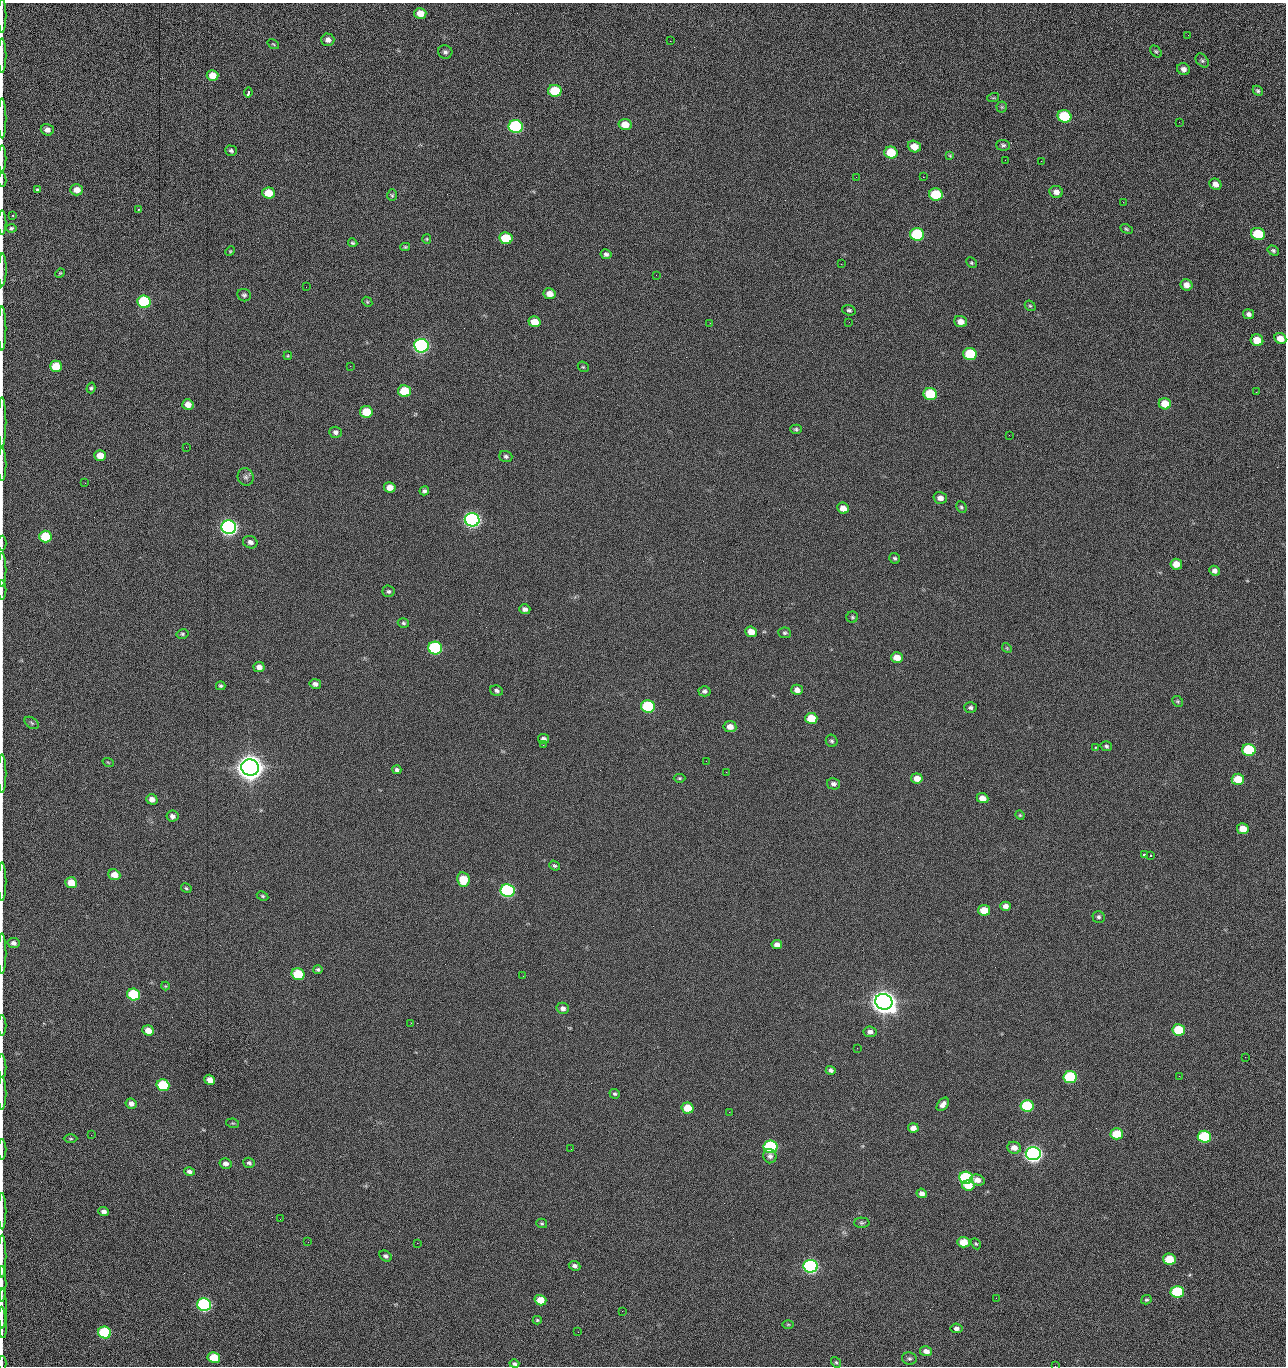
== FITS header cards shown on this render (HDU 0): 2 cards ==
NAXIS1  =                 1284 /fastest changing axis
NAXIS2  =                 1364 /next to fastest changing axis

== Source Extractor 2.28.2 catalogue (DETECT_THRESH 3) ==
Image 1284 x 1364 px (HDU 0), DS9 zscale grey, 1 PNG px = 1 image px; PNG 1288 x 1368 px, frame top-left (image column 1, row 1364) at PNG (2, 3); each listed source drawn as its Kron ellipse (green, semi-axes under 4 px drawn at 4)
Background 151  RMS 15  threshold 45.1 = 3 sigma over >= 5 px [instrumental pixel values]
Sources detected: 255; all 255 listed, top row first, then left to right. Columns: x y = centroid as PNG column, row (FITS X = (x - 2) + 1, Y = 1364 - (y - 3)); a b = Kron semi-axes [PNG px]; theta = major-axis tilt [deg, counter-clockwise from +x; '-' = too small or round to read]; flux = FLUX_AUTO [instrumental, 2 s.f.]
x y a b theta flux
420 13 6 5 - 1.2e+04
2 16 17 2 90 3.2e+03
1188 35 2 2 - 9.5e+02
328 40 6 6 - 4.7e+03
670 41 2 2 - 1.5e+03
273 44 6 3 -35 9.6e+02
1156 51 7 5 -47 1.6e+03
445 52 7 6 - 2.9e+03
2 55 17 2 90 3.7e+03
1202 61 8 5 -48 2.1e+03
1183 69 6 6 - 4.5e+03
212 75 6 5 - 1.3e+04
555 91 7 6 - 4.1e+04
1258 91 5 4 - 1.9e+03
248 92 5 3 - 3.1e+03
993 98 6 3 18 1.3e+03
1002 107 5 5 - 1.4e+03
1065 116 7 6 - 5.9e+04
2 118 20 2 90 3.6e+03
1179 122 2 2 - 8.0e+02
625 124 6 5 - 1.4e+04
516 126 7 6 - 1.6e+05
47 130 6 5 - 4.9e+03
1003 145 7 5 -2 2.1e+03
914 146 6 5 - 1.2e+04
231 151 6 5 - 2.1e+03
891 152 6 6 - 2.8e+04
950 156 4 3 - 1.1e+03
2 158 13 2 90 2.5e+03
1005 160 3 2 - 9.0e+02
1041 161 3 2 - 1.2e+03
856 177 2 2 - 1.5e+03
923 177 2 2 - 2.0e+04
2 180 7 2 90 1.1e+03
1215 184 6 5 - 6.1e+03
37 190 3 3 - 4.5e+03
76 190 6 5 - 9.9e+03
1056 192 7 6 - 5.8e+03
268 193 6 5 - 1.9e+04
936 194 7 6 - 5.0e+04
392 195 6 5 - 1.5e+03
1123 202 2 2 - 6.5e+02
138 209 4 3 - 6.7e+02
12 215 3 2 - 9.3e+02
2 222 12 2 90 2.4e+03
11 228 5 4 - 1.8e+03
1126 229 6 4 -27 1.5e+03
917 234 7 6 - 1.0e+05
1258 234 7 6 - 4.2e+04
506 238 6 6 - 3.9e+04
427 239 5 4 - 1.1e+03
353 243 5 3 - 1.3e+03
405 247 5 4 - 1.3e+03
1273 250 6 4 -32 1.8e+03
230 251 5 4 - 1.1e+03
606 254 6 5 - 2.6e+03
971 263 6 4 -45 1.4e+03
841 264 2 2 - 1.9e+04
2 270 16 2 89 3.4e+03
60 273 5 4 - 1.0e+03
656 275 2 2 - 3.9e+02
1186 285 6 5 - 7.3e+03
306 287 2 2 - 4.1e+02
549 294 6 5 - 9.2e+03
244 295 7 6 - 2.1e+03
144 302 7 6 - 9.8e+04
367 302 5 4 - 1.3e+03
1030 306 6 5 - 1.4e+03
849 310 7 5 -17 2.2e+03
1249 314 5 5 - 3.5e+03
961 321 6 5 - 7.5e+03
534 322 6 5 - 1.5e+04
849 322 2 2 - 4.4e+02
710 323 2 2 - 2.4e+03
2 329 22 2 90 3.8e+03
1280 338 6 5 - 1.0e+04
1257 340 6 5 - 1.6e+04
421 346 7 6 - 2.9e+05
970 354 7 6 - 5.6e+04
288 356 4 3 - 9.7e+02
56 366 6 5 - 2.4e+04
350 366 2 2 - 1.7e+03
583 367 6 5 - 1.3e+03
91 388 5 4 - 1.6e+03
405 391 6 6 - 3.6e+04
1256 392 3 2 - 1.0e+03
930 394 7 6 - 5.8e+04
188 404 5 5 - 8.2e+03
1165 404 6 5 - 1.8e+04
366 412 6 5 - 2.8e+04
2 422 25 2 90 4.6e+03
796 429 6 4 -1 1.7e+03
335 432 6 5 - 3.5e+03
1009 435 2 2 - 8.0e+02
186 447 2 2 - 2.0e+03
100 455 6 5 - 1.2e+04
506 456 6 5 - 2.5e+03
2 464 17 2 90 2.9e+03
246 477 9 8 - 3.4e+03
85 483 2 2 - 7.1e+02
390 487 6 5 - 9.5e+03
424 491 5 4 - 2.3e+03
940 498 7 5 -15 5.8e+03
961 507 6 5 - 1.7e+03
843 508 6 5 - 8.4e+03
472 520 7 6 - 5.0e+05
229 527 7 6 - 5.3e+05
45 536 6 6 - 4.0e+04
250 542 7 6 - 4.3e+03
2 543 7 2 90 1.2e+03
895 558 6 5 - 2.0e+03
1176 564 6 5 - 1.3e+04
2 570 17 2 90 3.0e+03
1214 571 5 5 - 3.7e+03
2 590 10 2 90 1.8e+03
389 591 6 6 - 2.2e+03
525 609 5 5 - 4.2e+03
852 617 6 5 - 1.6e+03
403 623 6 5 - 1.9e+03
751 632 6 5 - 1.0e+04
785 633 6 5 - 2.0e+03
182 634 6 5 - 1.6e+03
435 648 7 6 - 1.6e+05
1007 648 5 4 - 1.2e+03
897 658 6 5 - 1.3e+04
259 667 5 5 - 6.8e+03
315 684 6 5 - 4.1e+03
221 686 5 4 - 1.6e+03
797 690 6 5 - 6.1e+03
497 691 6 5 - 2.5e+03
705 691 6 5 - 2.6e+03
1178 701 6 5 - 1.4e+03
648 706 7 6 - 9.1e+04
970 708 6 5 - 2.5e+03
811 718 6 5 - 2.7e+04
32 723 8 5 -36 1.9e+03
730 727 6 5 - 7.5e+03
543 739 5 5 - 4.2e+03
832 741 6 5 - 2.1e+03
543 745 2 2 - 2.4e+03
1106 746 6 5 - 1.8e+03
1095 747 3 2 - 9.7e+02
1249 750 6 6 - 7.5e+04
706 761 2 2 - 1.5e+03
108 762 5 3 - 9.1e+02
250 767 9 8 - 2.1e+06
397 770 4 4 - 2.3e+03
726 772 2 2 - 1.8e+03
2 773 19 2 90 3.4e+03
679 778 6 4 0 1.3e+03
917 778 6 5 - 9.8e+03
1238 779 6 5 - 2.4e+04
833 784 7 5 -13 3.3e+03
982 798 6 5 - 7.6e+03
152 799 6 5 - 6.7e+03
1020 815 5 4 - 1.1e+03
172 816 6 5 - 4.1e+03
1243 829 6 5 - 1.5e+04
1144 855 3 3 - 5.8e+03
1150 855 3 3 - 1.5e+03
555 866 6 4 -38 1.8e+03
114 875 6 5 - 1.2e+04
463 879 7 6 - 2.7e+04
2 882 19 2 90 3.2e+03
71 883 6 5 - 1.5e+04
186 888 5 4 - 1.6e+03
508 890 7 6 - 2.4e+05
262 896 6 4 -27 1.4e+03
1006 906 5 4 - 5.3e+03
984 910 6 5 - 1.8e+04
1098 917 6 6 - 2.2e+03
13 943 6 5 - 4.1e+03
777 945 5 4 - 5.7e+03
2 953 20 2 90 3.5e+03
318 969 5 4 - 1.8e+03
298 974 6 6 - 5.9e+04
523 976 2 2 - 1.3e+03
165 986 4 4 - 8.8e+02
134 995 6 6 - 7.3e+04
884 1002 9 7 -19 1.7e+06
563 1008 6 5 - 4.3e+03
411 1023 2 2 - 3.8e+03
2 1025 10 2 90 1.7e+03
148 1030 6 5 - 1.0e+04
1179 1030 6 5 - 4.7e+04
870 1032 6 5 - 3.7e+03
857 1048 2 2 - 9.2e+02
1245 1057 2 2 - 1.1e+03
2 1066 12 2 -87 2.5e+03
831 1070 5 4 - 3.0e+03
1179 1076 2 2 - 1.8e+03
1070 1077 6 6 - 8.7e+04
210 1080 6 5 - 8.5e+03
163 1085 6 6 - 6.3e+04
2 1093 16 2 90 3.0e+03
615 1094 5 4 - 1.9e+03
131 1104 5 5 - 5.1e+03
943 1104 7 5 52 4.6e+03
1027 1106 6 6 - 7.1e+04
687 1108 6 5 - 2.0e+04
729 1112 2 2 - 6.9e+02
232 1123 6 4 -10 1.3e+03
913 1128 5 4 - 6.5e+03
1117 1134 6 5 - 3.1e+04
91 1135 2 2 - 1.5e+03
1204 1137 7 6 - 9.7e+04
71 1139 7 3 0 1.3e+03
771 1147 7 6 - 1.4e+05
1014 1148 7 6 - 7.7e+03
2 1149 10 2 90 1.8e+03
571 1149 2 2 - 6.6e+02
1033 1154 7 6 - 6.3e+05
770 1156 7 6 - 3.7e+03
249 1163 6 5 - 2.4e+03
226 1164 6 5 - 4.3e+03
189 1172 5 4 - 3.1e+03
966 1178 7 6 - 1.5e+05
977 1180 7 5 -15 6.8e+03
968 1185 6 5 - 1.6e+04
922 1193 5 4 - 4.3e+03
2 1211 18 2 90 3.1e+03
104 1212 5 4 - 4.0e+03
280 1219 3 2 - 1.4e+03
542 1223 5 4 - 1.4e+03
862 1223 7 5 -1 1.8e+03
308 1242 2 2 - 1.2e+03
964 1242 6 5 - 1.8e+04
417 1243 2 2 - 3.6e+03
976 1244 6 4 -60 1.3e+03
2 1256 21 2 90 3.9e+03
386 1256 6 5 - 3.0e+03
1169 1259 6 5 - 2.6e+04
575 1266 6 5 - 3.1e+03
811 1266 7 6 - 3.0e+05
2 1284 18 2 90 3.3e+03
1177 1292 6 6 - 7.7e+04
996 1298 2 2 - 1.8e+03
540 1300 6 5 - 1.7e+04
1146 1300 5 4 - 1.5e+03
204 1305 7 6 - 2.3e+05
2 1308 20 3 90 4.2e+03
622 1311 2 2 - 5.7e+02
537 1320 4 4 - 1.3e+03
2 1322 16 3 -86 3.2e+03
788 1324 6 4 0 1.2e+03
957 1328 6 4 -6 3.5e+03
105 1332 6 6 - 9.0e+04
578 1332 2 2 - 2.4e+03
926 1351 6 5 - 6.5e+03
214 1358 6 5 - 2.9e+04
909 1358 7 6 - 2.3e+03
836 1362 6 4 -52 1.4e+03
2 1363 7 2 90 8.0e+02
514 1364 5 3 - 2.3e+03
1055 1366 2 2 - 1.3e+03
At the frame edge (FLAGS 8, measured only in part): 28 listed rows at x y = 2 16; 2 55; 2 118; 2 158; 2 180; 2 222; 11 228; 2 270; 2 329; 2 422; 2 464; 2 543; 2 570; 2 590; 2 773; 2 882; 2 953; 2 1025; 2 1066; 2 1093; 2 1149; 2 1211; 2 1256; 2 1284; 2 1308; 2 1322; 2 1363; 1055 1366

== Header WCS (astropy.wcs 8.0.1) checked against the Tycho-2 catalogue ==
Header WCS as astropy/WCSLIB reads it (CRVAL/CRPIX/CD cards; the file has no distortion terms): RA---TAN/DEC--TAN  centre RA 15:41:40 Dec +51:59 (235.42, +51.99 deg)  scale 1.26 arcsec/px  FOV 26.9' x 28.5'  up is +92 deg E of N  parity flipped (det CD > 0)
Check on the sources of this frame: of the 60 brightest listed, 10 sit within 2.0 arcsec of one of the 11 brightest Tycho-2 stars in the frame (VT <= 12.29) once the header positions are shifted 0.59 arcsec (0.40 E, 0.44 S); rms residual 1.05 arcsec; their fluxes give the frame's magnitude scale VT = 25.20 - 2.5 log10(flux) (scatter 0.07 mag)
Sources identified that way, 10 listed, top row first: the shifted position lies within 2.0 arcsec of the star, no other Tycho-2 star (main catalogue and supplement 1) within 4.0 arcsec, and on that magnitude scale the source's flux lands within +1.5 / -3 mag of the star's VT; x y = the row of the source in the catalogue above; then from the Tycho-2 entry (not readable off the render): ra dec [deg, ICRS J2000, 3 dp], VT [Tycho-2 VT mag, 2 dp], TYC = Tycho-2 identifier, HIP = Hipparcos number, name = IAU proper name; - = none
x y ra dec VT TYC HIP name
421 346 235.614 +52.064 11.61 3489-1132-1 - -
472 520 235.514 +52.049 11.19 3489-1407-1 - -
229 527 235.515 +52.133 11.12 3489-1380-1 - -
250 767 235.378 +52.130 9.31 3489-1322-1 76850 -
508 890 235.303 +52.042 11.52 3489-958-1 - -
884 1002 235.232 +51.912 9.59 3489-824-1 - -
1033 1154 235.143 +51.862 10.97 3489-1016-1 - -
966 1178 235.131 +51.886 12.29 3489-908-1 - -
811 1266 235.084 +51.941 11.45 3489-1346-1 - -
204 1305 235.075 +52.152 11.74 3489-912-1 - -